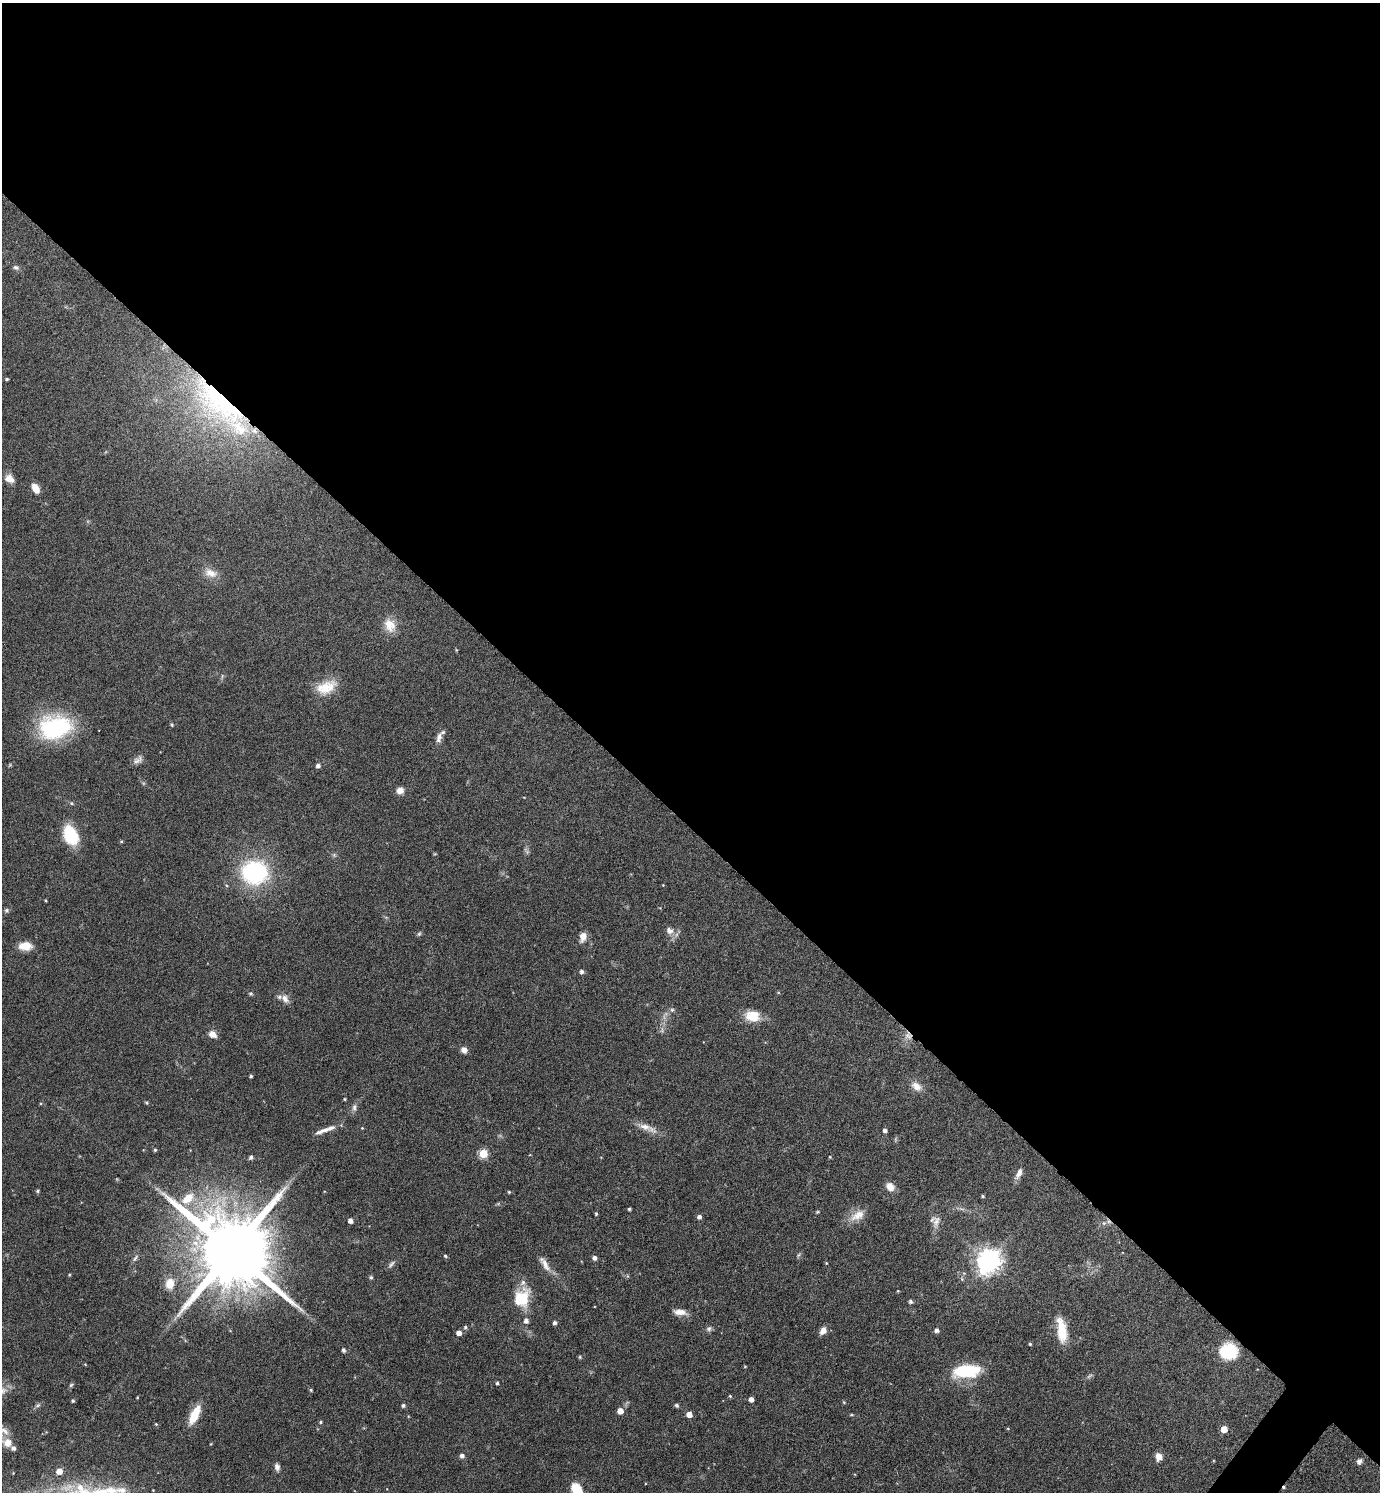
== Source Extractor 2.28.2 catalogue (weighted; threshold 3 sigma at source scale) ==
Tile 3 of 4 x 4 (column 3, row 1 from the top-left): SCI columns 2912-4289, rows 4472-5961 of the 5964 x 5961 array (HDU 1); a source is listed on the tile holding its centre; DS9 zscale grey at full resolution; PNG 1382 x 1494 px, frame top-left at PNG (2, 3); no overlay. Shown black and unused: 56% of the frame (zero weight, under 4 of 8 exposures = <1% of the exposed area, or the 3 px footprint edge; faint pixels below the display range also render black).
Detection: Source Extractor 2.28.2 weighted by HDU 2 'WHT'; one run over the whole footprint, this tile lists its part. Background 0.119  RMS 0.0051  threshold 0.0209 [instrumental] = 3 sigma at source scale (4.09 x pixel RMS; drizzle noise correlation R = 1.36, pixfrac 0.8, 0.05/0.05 arcsec/px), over >= 5 px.
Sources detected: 129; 3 too faint to see at this stretch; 1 cosmic-ray / hot-pixel residue — not listed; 4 inside a brighter listed object's ellipse — not listed separately; the other 121 listed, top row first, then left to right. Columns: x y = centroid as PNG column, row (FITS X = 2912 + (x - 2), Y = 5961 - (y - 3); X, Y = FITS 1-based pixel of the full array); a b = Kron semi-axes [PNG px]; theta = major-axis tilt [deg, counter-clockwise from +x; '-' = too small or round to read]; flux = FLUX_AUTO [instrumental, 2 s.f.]
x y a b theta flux
16 267 8 6 -18 1.2
7 379 4 3 - 0.75
219 402 89 31 -42 88
10 479 11 8 -37 4.1
36 488 11 6 -60 4.9
211 573 18 10 -16 5
390 625 19 14 -64 7
326 687 28 15 22 11
172 725 5 4 - 0.51
55 727 31 21 8 59
439 737 15 7 77 3
138 760 14 8 34 2.4
318 766 5 4 - 1.6
400 790 9 8 - 2.9
70 835 20 13 -63 21
435 854 5 3 - 0.42
334 855 5 5 - 0.79
255 872 24 21 -1 60
663 885 3 3 - 0.28
45 900 4 3 - 0.42
6 910 6 6 - 0.98
669 931 12 10 -36 3
419 934 7 4 53 0.78
583 937 12 8 79 3.6
25 946 14 9 0 6.7
582 972 4 4 - 1.4
250 993 6 4 -1 0.68
285 999 13 9 -58 3
672 1010 6 5 - 0.97
752 1016 18 13 -10 9
212 1034 9 7 -34 3.1
908 1036 12 8 -47 3.1
464 1050 7 6 - 2.7
251 1076 3 3 - 0.73
916 1086 15 10 -36 4.3
345 1099 3 3 - 0.51
146 1103 5 4 - 0.6
354 1107 11 6 85 1.7
645 1127 20 9 -17 4.8
362 1128 3 3 - 0.35
324 1130 26 6 22 3.9
885 1130 4 4 - 1.5
155 1150 4 4 - 0.71
483 1154 5 5 - 19
251 1157 6 5 - 0.96
830 1157 4 3 - 0.41
1019 1173 16 6 65 2.7
890 1187 11 8 -43 4.2
37 1191 4 4 - 0.74
509 1192 4 4 - 0.5
983 1196 4 3 - 0.65
187 1199 17 10 40 8.4
498 1204 7 4 19 0.61
629 1209 3 3 - 0.74
817 1212 5 4 - 0.5
596 1214 5 4 - 0.62
857 1215 23 12 29 6.2
699 1217 5 4 - 1.7
350 1221 4 4 - 2.7
936 1221 20 9 74 3.9
1104 1223 6 6 - 1.1
232 1251 22 18 -43 8100
798 1255 6 4 70 0.74
445 1256 5 4 - 0.72
135 1258 11 5 59 1.2
594 1258 5 4 - 1.7
989 1261 8 8 - 450
826 1263 4 4 - 0.42
391 1264 13 5 47 1.4
545 1264 24 8 -58 4.3
69 1275 4 3 - 0.45
371 1277 6 5 - 0.82
962 1279 6 4 -71 0.64
170 1284 10 8 87 7.2
898 1291 4 3 - 0.37
522 1298 22 17 70 16
910 1302 4 4 - 1
680 1312 15 6 -6 3.9
526 1321 5 5 - 2.2
555 1323 4 4 - 1.5
465 1327 5 4 - 0.86
709 1329 8 6 25 1.3
937 1330 5 4 - 1.7
1062 1330 29 11 -82 12
823 1331 8 6 56 3.5
459 1333 5 4 - 3.1
1030 1344 4 4 - 0.56
343 1350 5 4 - 1.2
1228 1351 19 18 - 18
580 1357 5 4 - 0.56
85 1364 5 3 - 0.38
745 1366 5 3 - 0.38
966 1371 32 15 6 23
497 1383 4 3 - 0.81
71 1385 6 5 - 0.75
311 1390 4 4 - 0.62
2 1391 15 10 30 4.1
730 1396 4 4 - 0.58
137 1397 3 3 - 0.35
751 1399 4 4 - 2.7
73 1401 4 4 - 0.77
38 1405 9 4 35 1
403 1405 5 4 - 1.1
677 1405 5 4 - 0.92
620 1411 5 5 - 4.6
689 1414 4 4 - 4.7
194 1415 21 8 64 11
851 1415 5 3 - 0.46
321 1422 5 4 - 0.65
156 1424 5 4 - 0.5
1008 1429 4 3 - 0.4
1224 1429 5 5 - 7.3
4 1431 16 9 -16 3.8
7 1443 12 11 - 4.9
462 1456 5 5 - 1.8
1159 1457 8 7 - 3.7
1359 1461 7 6 - 1.7
277 1467 9 6 -79 1.9
59 1471 5 5 - 4.5
80 1487 11 9 -50 5
577 1491 18 10 -66 12
Overlapping masked pixels (flux is a lower limit): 2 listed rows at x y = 219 402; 908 1036
Isophote crosses this tile's border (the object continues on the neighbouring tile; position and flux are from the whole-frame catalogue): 3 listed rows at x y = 2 1391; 4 1431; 577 1491